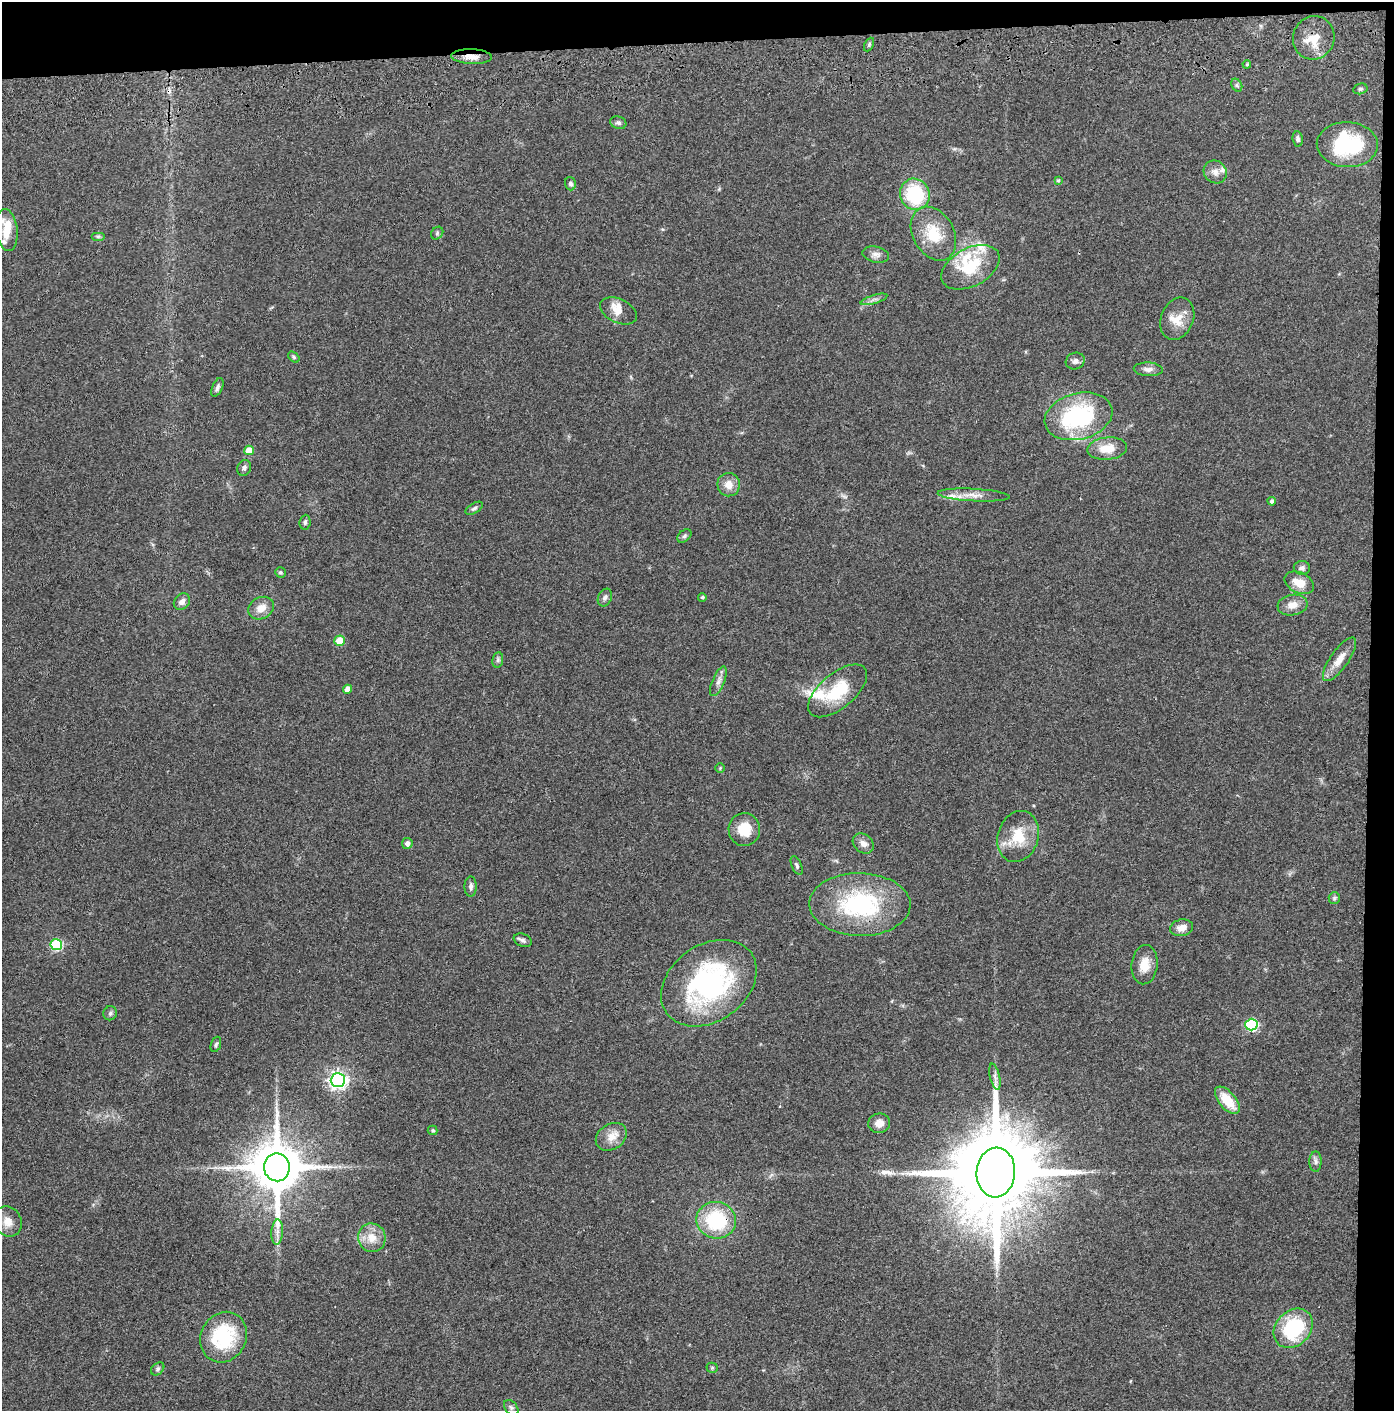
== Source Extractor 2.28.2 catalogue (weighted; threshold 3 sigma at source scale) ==
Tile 3 of 3 x 3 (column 3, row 1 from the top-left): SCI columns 2836-4227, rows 2934-4342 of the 4276 x 4457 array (HDU 1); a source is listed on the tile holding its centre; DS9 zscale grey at full resolution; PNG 1396 x 1413 px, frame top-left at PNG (2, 2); each listed source drawn as its Kron ellipse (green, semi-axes under 4 px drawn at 4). Shown black and unused: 5% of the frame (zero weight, under 3 of 4 exposures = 6% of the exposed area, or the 3 px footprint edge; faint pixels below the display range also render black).
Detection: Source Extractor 2.28.2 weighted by HDU 2 'WHT'; one run over the whole footprint, this tile lists its part. Background 0.064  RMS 0.0059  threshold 0.0266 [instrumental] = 3 sigma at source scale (4.5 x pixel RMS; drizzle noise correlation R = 1.50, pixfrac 1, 0.05/0.05 arcsec/px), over >= 5 px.
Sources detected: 96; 1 cosmic-ray / hot-pixel residue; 1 long thin detection or spike segment (spike, bleed or trail) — neither listed nor drawn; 9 inside a brighter listed object's ellipse — not listed separately; the other 85 listed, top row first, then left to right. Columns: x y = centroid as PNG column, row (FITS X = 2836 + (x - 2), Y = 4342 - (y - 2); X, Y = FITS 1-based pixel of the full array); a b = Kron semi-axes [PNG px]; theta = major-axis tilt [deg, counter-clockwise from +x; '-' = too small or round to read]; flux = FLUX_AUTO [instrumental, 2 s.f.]
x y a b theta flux
1314 38 22 20 66 12
869 45 7 4 64 1.1
472 57 20 7 -2 5.4
1247 64 4 3 - 0.62
1237 85 7 5 -60 1.1
1360 89 7 5 14 0.99
618 123 8 6 -20 1.5
1298 139 7 5 -82 1.8
1347 145 30 22 -2 45
1215 172 12 11 - 4.2
1058 180 4 3 - 0.54
570 184 6 5 - 1.5
915 194 16 14 -62 37
7 230 21 10 -83 10
437 233 7 5 49 1
933 234 29 20 -60 19
98 236 7 4 0 1.1
876 255 13 8 -13 3.1
970 267 31 19 28 27
874 299 14 2 17 1.5
618 311 19 12 -25 5.9
1177 319 22 16 67 9.6
294 357 6 4 -38 0.91
1075 361 9 8 - 2.3
1148 369 14 7 -3 2.9
217 387 10 5 67 1.7
1079 416 34 23 14 67
1107 448 20 11 6 10
249 450 5 4 - 8.9
244 468 8 7 - 1.8
729 485 11 11 - 5.9
974 495 36 6 -3 6.7
1272 501 4 4 - 1.6
474 508 9 5 31 1.4
305 522 7 5 83 1.4
684 536 8 5 42 1.3
1302 568 8 7 - 1.9
280 572 5 5 - 1.1
1299 583 15 10 -26 8.5
702 597 4 4 - 0.97
605 598 9 6 66 2
182 602 9 7 45 2.8
1292 605 15 10 8 5.4
261 608 13 10 28 6
340 641 5 5 - 11
1339 659 26 9 55 7.5
498 660 8 5 82 1.4
718 681 16 6 67 3.2
348 689 4 4 - 5.4
838 691 36 17 40 25
720 768 5 4 - 0.68
744 829 16 15 - 12
1018 836 26 20 72 18
407 843 5 5 - 2.4
863 843 11 9 -40 3.5
797 865 10 5 -67 1.5
471 886 10 6 90 1.8
1334 898 6 5 - 1.1
860 904 50 31 -1 67
1182 928 11 8 12 4.8
523 940 9 6 -21 1.5
56 945 6 5 - 46
1145 965 20 13 84 8.6
709 983 52 38 36 100
110 1013 7 6 - 1.4
1251 1025 6 6 - 66
216 1044 8 5 70 1.2
995 1077 13 5 -77 2.3
338 1080 7 7 - 230
1227 1100 16 8 -50 14
879 1123 11 9 17 4.9
433 1130 5 5 - 0.83
611 1137 16 12 34 6.5
1315 1162 10 6 89 2
277 1167 14 13 - 3300
996 1172 25 19 86 12000
716 1220 20 18 -11 40
8 1222 16 13 -59 6.2
277 1232 12 6 87 3.4
372 1238 14 13 - 8.4
1293 1328 22 17 47 43
224 1337 26 22 62 39
712 1368 5 5 - 0.78
158 1369 8 5 42 1.2
511 1408 8 6 -49 1.4
Overlapping masked pixels (flux is a lower limit): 3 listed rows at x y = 472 57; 1251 1025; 716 1220